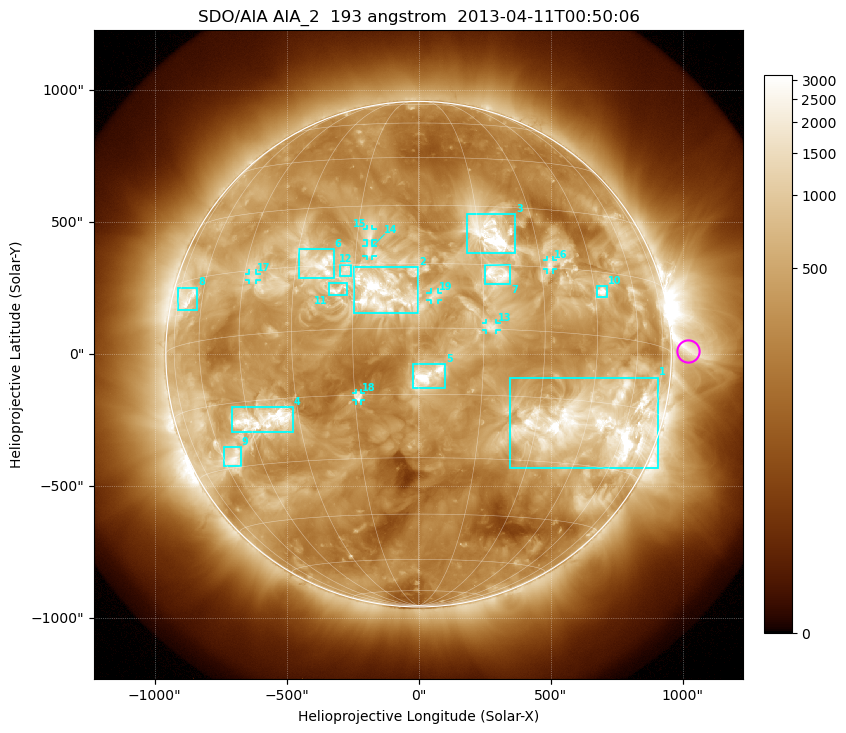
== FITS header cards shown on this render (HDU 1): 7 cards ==
TELESCOP= 'SDO/AIA'
INSTRUME= 'AIA_2'
WAVELNTH=                  193
WAVEUNIT= 'angstrom'
DATE-OBS= '2013-04-11T00:50:06.84'
CTYPE1  = 'HPLN-TAN'
CTYPE2  = 'HPLT-TAN'

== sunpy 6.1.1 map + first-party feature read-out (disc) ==
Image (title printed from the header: SDO/AIA AIA_2  193 angstrom  2013-04-11T00:50:06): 1024 x 1024 px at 2.4 arcsec/px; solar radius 958 arcsec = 399 px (full disc in frame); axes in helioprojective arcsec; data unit not stated in the header (colour bar unlabelled)
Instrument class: DISC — disc imager (sunpy class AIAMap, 193 A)
Bright regions (active regions / flare kernels): reference = the median radial profile (limb darkening/brightening removed); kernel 9 px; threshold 5 sigma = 1037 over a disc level ~374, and >= 1.15x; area >= 12 px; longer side >= 10 px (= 24 arcsec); searched inside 0.97 R_sun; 19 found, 19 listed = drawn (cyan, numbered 1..; 7 of them under ~33 arcsec drawn as corner ticks so the feature stays visible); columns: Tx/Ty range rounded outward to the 5 arcsec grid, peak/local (2 s.f.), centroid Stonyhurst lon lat
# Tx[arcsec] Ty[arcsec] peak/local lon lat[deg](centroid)
1 345..910 -435..-85 14 +48 -20
2 -245..0 155..330 11 -8 +8
3 180..370 385..530 15 +18 +23
4 -710..-475 -295..-200 11 -40 -20
5 -25..100 -130..-35 9.5 +2 -11
6 -450..-320 285..400 7.2 -24 +16
7 250..350 265..335 7.1 +19 +13
8 -910..-835 165..255 6.7 -68 +11
9 -740..-675 -425..-350 8 -55 -28
10 675..715 215..260 11 +47 +10
11 -340..-270 225..270 5.4 -19 +9
12 -300..-255 295..340 4.2 -17 +14
13 255..295 90..120 4.8 +17 +1
14 -200..-175 370..410 4.4 -12 +18
15 -195..-175 435..475 4.6 -12 +22
16 485..510 320..355 5.1 +33 +16
17 -640..-615 280..305 4.6 -42 +13
18 -240..-215 -175..-145 5.1 -14 -15
19 45..75 205..235 4 +3 +7
Off-limb structures (1.02-1.3 R_sun): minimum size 162 px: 2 found; the strongest spans PA ~235..300 deg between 1.02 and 1.3 R_sun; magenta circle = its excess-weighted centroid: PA ~270 deg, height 1.07 R_sun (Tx ~1020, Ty ~10 arcsec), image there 4.5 x the reference